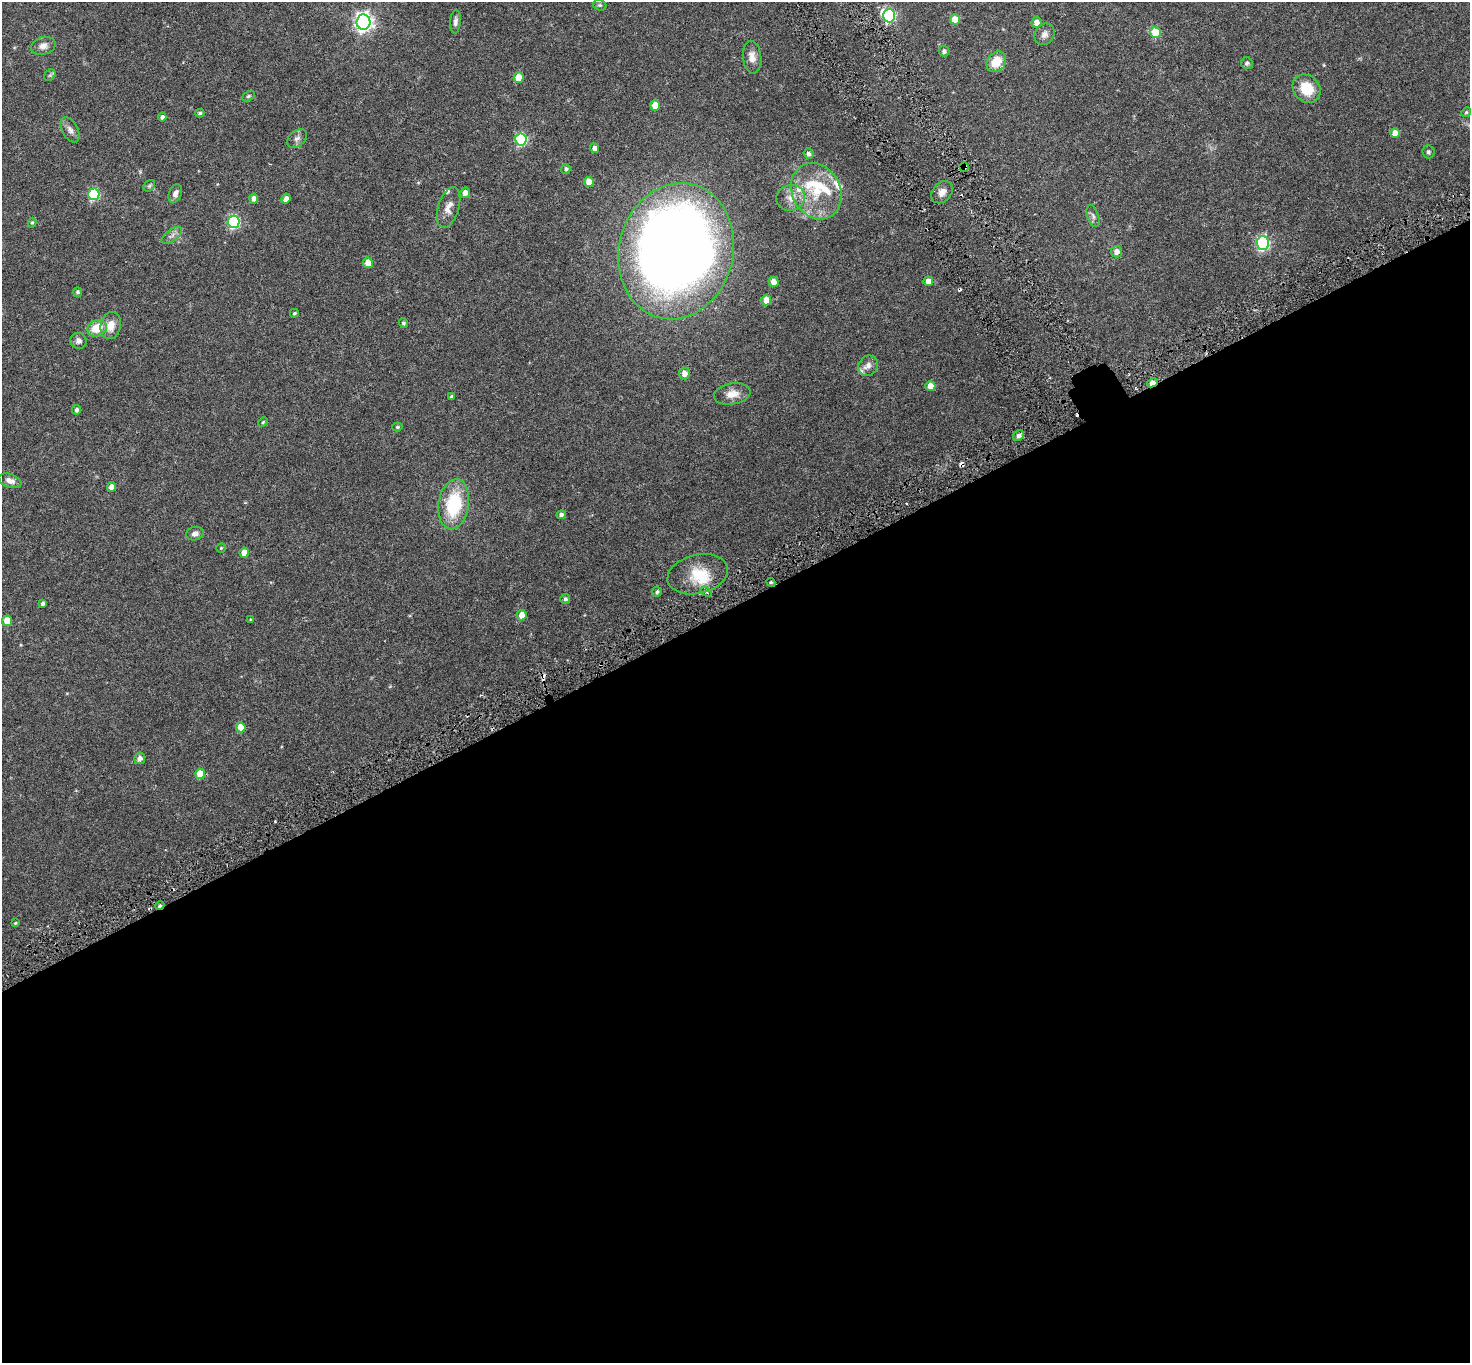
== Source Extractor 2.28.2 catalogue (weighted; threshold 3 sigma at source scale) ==
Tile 15 of 4 x 4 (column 3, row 4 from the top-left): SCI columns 2950-4417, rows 206-1566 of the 5898 x 5792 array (HDU 1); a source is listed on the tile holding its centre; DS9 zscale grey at full resolution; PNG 1472 x 1365 px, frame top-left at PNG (2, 2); each listed source drawn as its Kron ellipse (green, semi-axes under 4 px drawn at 4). Shown black and unused: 56% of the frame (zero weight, under 3 of 6 exposures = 1% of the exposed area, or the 3 px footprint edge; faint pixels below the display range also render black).
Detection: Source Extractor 2.28.2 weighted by HDU 2 'WHT'; one run over the whole footprint, this tile lists its part. Background 0.024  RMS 0.003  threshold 0.0121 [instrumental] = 3 sigma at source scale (4.09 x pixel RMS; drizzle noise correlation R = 1.36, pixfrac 0.8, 0.0396/0.0396 arcsec/px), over >= 5 px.
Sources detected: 108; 2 inside a brighter object's white glare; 8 cosmic-ray / hot-pixel residue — neither listed nor drawn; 9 inside a brighter listed object's ellipse — not listed separately; the other 89 listed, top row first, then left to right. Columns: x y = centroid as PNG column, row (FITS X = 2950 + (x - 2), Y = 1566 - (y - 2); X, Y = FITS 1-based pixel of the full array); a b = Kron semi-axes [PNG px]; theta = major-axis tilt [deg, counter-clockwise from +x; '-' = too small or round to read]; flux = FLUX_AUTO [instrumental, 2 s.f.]
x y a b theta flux
600 5 7 5 -19 0.42
889 16 6 6 - 27
955 19 5 5 - 3.2
363 22 8 7 - 97
455 22 12 5 85 0.89
1036 22 5 5 - 1.6
1155 32 5 5 - 7
1045 34 11 9 60 1.2
43 46 12 8 16 1.6
944 51 5 5 - 0.65
752 57 16 9 -84 1.9
996 62 11 9 52 4.4
1247 63 6 5 - 0.58
50 75 6 5 - 0.39
518 78 5 5 - 3.8
1307 89 15 13 -47 6
248 96 7 4 27 0.35
655 105 5 5 - 3.5
1466 112 5 4 - 0.32
200 113 4 3 - 0.41
162 117 4 4 - 0.69
70 130 13 8 -61 1.2
1395 133 5 4 - 2.2
297 138 11 7 41 1
521 139 6 6 - 23
595 148 4 4 - 1.2
1428 152 6 6 - 0.47
809 154 5 5 - 0.74
964 167 4 4 - 0.31
566 169 5 4 - 0.52
589 182 5 5 - 2.9
149 186 6 5 - 0.46
816 191 29 24 -62 11
942 192 12 9 48 1.7
465 193 5 5 - 1.3
94 194 6 5 - 18
175 194 9 6 68 1.2
254 198 5 4 - 1.1
790 198 14 13 - 2.5
286 199 5 4 - 1.1
449 207 21 10 73 2.2
1093 216 11 5 -72 0.72
234 222 6 6 - 26
32 223 5 4 - 0.34
172 235 12 6 38 0.9
1263 243 7 6 - 38
676 251 69 57 76 380
1117 252 6 5 - 1.5
368 263 5 5 - 2.7
928 281 5 5 - 1.7
774 282 5 5 - 1.6
78 292 5 4 - 0.49
766 300 5 5 - 3.5
294 313 4 4 - 0.34
403 323 5 4 - 0.45
111 325 13 10 79 2.7
97 328 10 8 24 5.1
79 341 8 8 - 0.97
868 366 11 9 52 1.4
684 373 6 5 - 1.8
1152 383 5 4 - 1.9
930 386 5 5 - 2.1
732 394 18 10 10 2.5
452 397 4 3 - 0.48
77 410 5 4 - 0.66
263 422 5 3 - 0.23
397 427 5 4 - 0.36
1018 436 6 5 - 0.63
10 481 12 6 -19 1.3
111 487 5 4 - 1.3
454 504 25 15 81 14
561 515 4 4 - 0.75
195 534 9 6 15 0.98
221 548 4 4 - 0.26
244 553 5 4 - 2.3
698 574 31 19 14 7.3
771 582 5 4 - 0.34
657 592 5 4 - 0.53
706 592 6 3 -36 0.34
565 599 5 5 - 0.56
43 604 4 4 - 0.59
522 615 5 5 - 2.1
251 619 4 4 - 0.21
7 621 5 5 - 3.9
241 727 5 5 - 3.6
140 758 6 5 - 1.1
200 774 5 5 - 4.1
160 905 5 3 - 0.38
15 923 3 3 - 0.22
Overlapping masked pixels (flux is a lower limit): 3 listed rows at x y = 964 167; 1152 383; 160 905